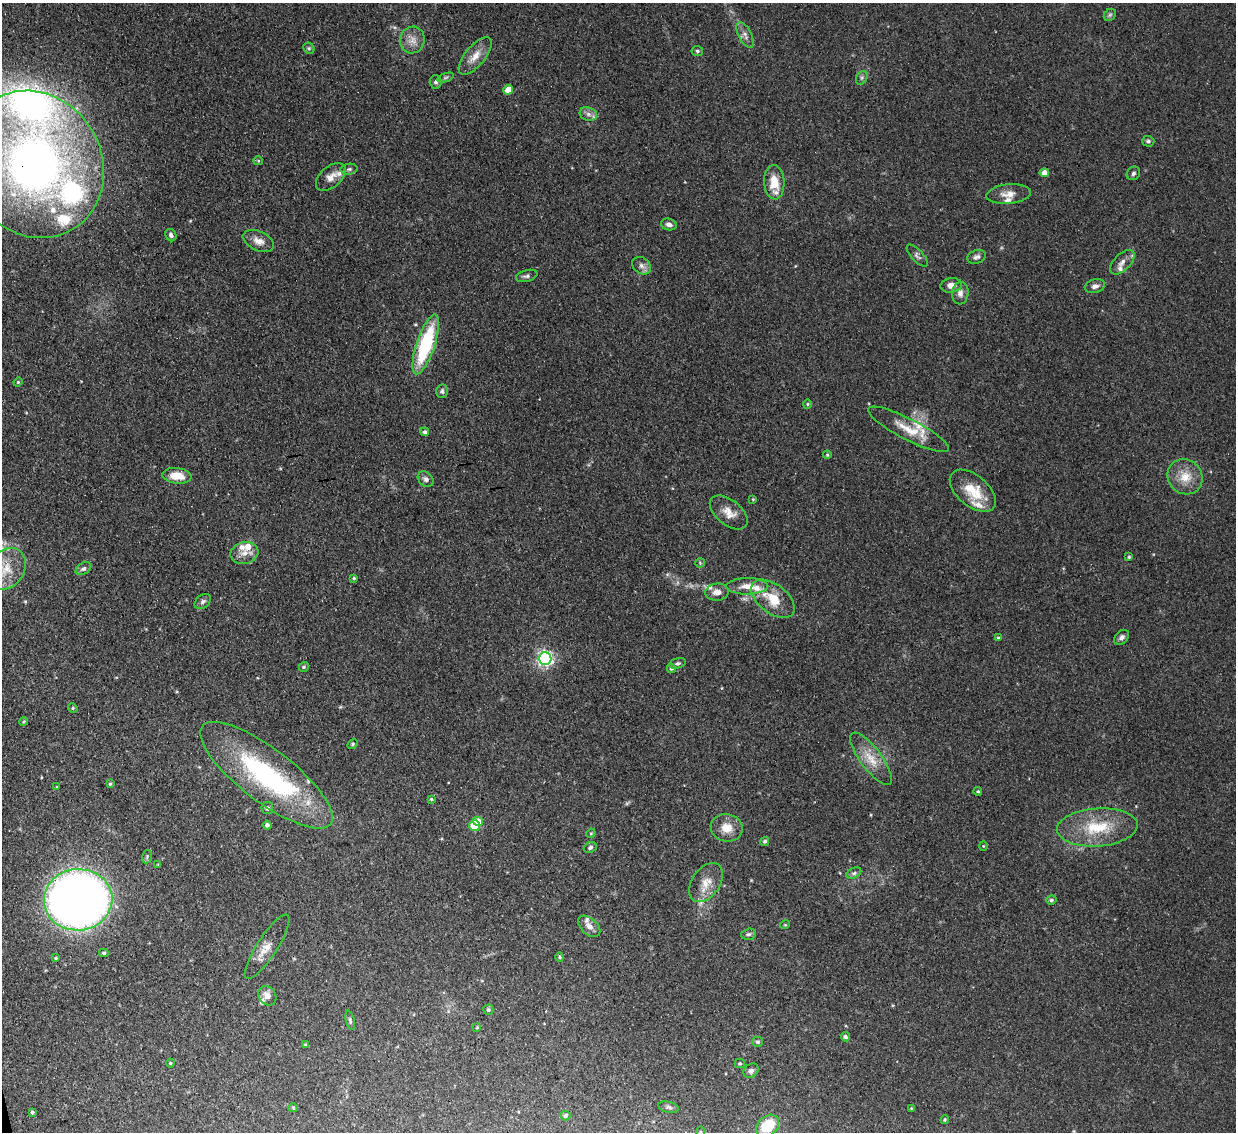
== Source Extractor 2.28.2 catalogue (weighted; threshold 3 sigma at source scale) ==
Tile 7 of 4 x 4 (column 3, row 2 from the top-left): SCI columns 2494-3727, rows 2574-3703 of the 5021 x 5006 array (HDU 1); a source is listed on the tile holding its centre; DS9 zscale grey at full resolution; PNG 1238 x 1134 px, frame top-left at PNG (2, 3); each listed source drawn as its Kron ellipse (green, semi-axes under 4 px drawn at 4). Shown black and unused: <1% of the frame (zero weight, under 3 of 4 exposures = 4% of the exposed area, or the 3 px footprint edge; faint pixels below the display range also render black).
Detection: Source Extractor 2.28.2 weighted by HDU 2 'WHT'; one run over the whole footprint, this tile lists its part. Background 0.0934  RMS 0.0052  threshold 0.0234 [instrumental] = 3 sigma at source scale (4.5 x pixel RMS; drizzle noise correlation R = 1.50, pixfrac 1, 0.05/0.05 arcsec/px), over >= 5 px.
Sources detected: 131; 1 too faint to see at this stretch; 1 inside a brighter object's white glare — neither listed nor drawn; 19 inside a brighter listed object's ellipse — not listed separately; the other 110 listed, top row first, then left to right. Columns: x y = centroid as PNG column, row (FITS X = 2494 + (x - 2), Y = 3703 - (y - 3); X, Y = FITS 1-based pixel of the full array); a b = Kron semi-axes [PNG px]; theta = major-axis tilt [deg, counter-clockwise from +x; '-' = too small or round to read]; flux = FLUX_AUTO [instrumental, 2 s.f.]
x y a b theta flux
1110 15 7 5 45 0.96
745 35 14 6 -63 2.6
412 40 13 12 - 5.2
309 48 6 5 - 0.82
697 51 6 5 - 0.94
475 56 23 10 50 6.6
446 77 8 3 19 0.98
862 78 7 5 61 1.2
436 82 7 6 - 1.3
508 90 5 4 - 9.1
588 114 9 6 -17 2.1
1148 141 6 5 - 1.1
258 161 5 4 - 0.66
34 164 76 67 -58 340
349 169 8 5 9 1.3
1044 173 4 4 - 5.5
1133 173 7 6 - 1.3
331 177 17 10 42 4.6
774 182 17 10 -86 10
1009 194 22 10 5 5.6
669 224 8 5 -16 2
171 235 6 5 - 1.4
258 241 16 9 -24 4.7
917 256 14 6 -47 1.7
977 257 9 6 19 1.9
1122 262 15 8 44 3.4
641 266 10 8 -36 2.6
527 276 11 5 14 1.5
951 285 11 7 8 3.6
1095 286 10 6 14 2.3
960 293 11 8 86 3.1
426 344 31 9 72 44
18 382 4 4 - 0.54
442 391 6 6 - 1.2
807 404 4 4 - 0.61
909 429 45 10 -27 12
425 432 4 4 - 1.2
827 455 4 4 - 0.59
177 476 14 7 -6 8.8
1185 477 18 17 - 10
426 479 9 6 -39 1.8
973 491 27 15 -40 15
753 499 4 4 - 0.5
729 512 22 12 -38 6.5
244 553 14 10 14 4.8
1129 557 3 3 - 0.53
700 563 5 4 - 0.68
7 569 22 17 56 12
83 569 8 5 31 1.6
354 578 4 3 - 0.65
747 586 21 8 1 6.2
717 592 12 8 5 3.7
773 599 25 14 -38 14
203 601 9 6 40 1.4
1121 637 8 6 46 1.8
998 638 4 4 - 0.72
545 659 6 6 - 160
678 663 8 5 16 1.2
304 667 5 5 - 0.83
671 668 4 4 - 0.96
73 708 5 4 - 0.68
24 721 4 3 - 0.59
353 744 6 4 28 0.72
871 759 31 10 -53 9.7
266 775 81 26 -37 89
110 784 4 3 - 0.66
57 787 3 3 - 0.43
978 791 4 3 - 0.6
431 799 3 3 - 0.56
267 808 6 6 - 1.4
478 821 5 4 - 11
267 825 4 4 - 1.6
474 826 5 5 - 23
1097 827 40 19 4 24
727 828 16 13 -11 7.5
591 833 5 4 - 0.52
765 841 5 4 - 0.9
983 846 4 4 - 0.48
590 847 7 5 24 1.2
147 857 7 5 72 0.82
158 865 3 2 - 0.43
854 873 8 5 26 1.2
706 882 22 14 56 8
78 900 34 30 4 520
1051 900 5 4 - 0.99
785 925 5 3 - 0.44
589 926 13 8 -42 3.3
749 934 8 5 15 1.1
267 947 38 10 57 7
104 953 5 4 - 0.82
560 957 5 4 - 0.69
55 958 4 3 - 0.59
267 996 10 8 -56 4
488 1010 5 5 - 1
350 1020 10 4 -77 1.1
477 1027 4 3 - 0.48
845 1037 5 4 - 1.2
758 1042 5 5 - 1.2
305 1045 4 3 - 0.55
170 1063 4 4 - 0.51
740 1063 5 5 - 0.74
751 1071 8 6 39 1.6
668 1107 10 5 -14 1.4
293 1108 5 4 - 0.57
911 1108 4 3 - 0.4
32 1112 4 3 - 0.93
565 1116 5 5 - 1.3
945 1120 4 3 - 0.61
768 1126 12 9 38 16
700 1132 5 3 - 0.56
Overlapping masked pixels (flux is a lower limit): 1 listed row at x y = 34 164
Isophote crosses this tile's border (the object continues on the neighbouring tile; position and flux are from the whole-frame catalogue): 2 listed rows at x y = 34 164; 700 1132